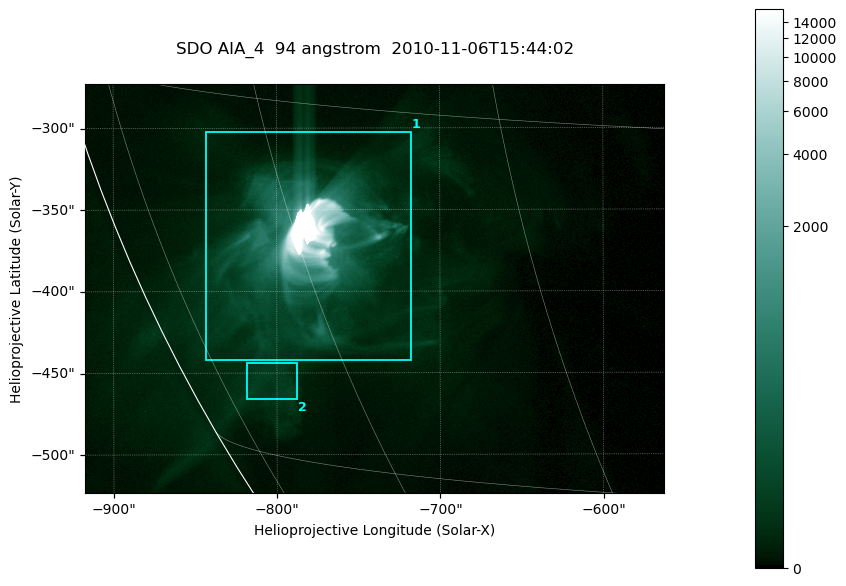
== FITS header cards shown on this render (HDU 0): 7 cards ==
TELESCOP= 'SDO     '           /
INSTRUME= 'AIA_4   '           /
WAVELNTH=                   94 /
WAVEUNIT= 'angstrom'           /
DATE-OBS= '2010-11-06T15:44:02.12' /
CTYPE1  = 'HPLN-TAN'           /
CTYPE2  = 'HPLT-TAN'           /

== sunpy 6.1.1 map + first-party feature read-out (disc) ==
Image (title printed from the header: SDO AIA_4  94 angstrom  2010-11-06T15:44:02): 591 x 417 px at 0.6 arcsec/px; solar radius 968 arcsec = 1614 px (partial field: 2.7% of the solar disc is inside the frame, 89% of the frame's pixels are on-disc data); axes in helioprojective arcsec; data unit not stated in the header (colour bar unlabelled)
Pointing: header CRPIX1/2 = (2053.81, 2042.90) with CRVAL1/2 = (0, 0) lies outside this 591 x 417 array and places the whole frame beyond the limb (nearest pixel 1.36 R_sun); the SolarSoft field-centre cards XCEN/YCEN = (-739.9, -398.3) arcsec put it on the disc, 768 arcsec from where CRPIX/CRVAL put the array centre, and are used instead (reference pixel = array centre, CRVAL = XCEN/YCEN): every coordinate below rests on XCEN/YCEN
Orientation: roll -0.138 deg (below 1 deg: not rotated)
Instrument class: DISC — disc imager (sunpy class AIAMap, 94 A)
Bright regions (active regions / flare kernels): reference = the on-disc median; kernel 5 px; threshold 5 sigma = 86.9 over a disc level ~16.2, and >= 1.15x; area >= 246 px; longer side >= 5 px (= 3 arcsec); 2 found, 2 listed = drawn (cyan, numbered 1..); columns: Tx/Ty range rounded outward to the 2 arcsec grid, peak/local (2 s.f.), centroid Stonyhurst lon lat
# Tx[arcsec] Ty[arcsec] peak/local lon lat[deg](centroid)
1 -844..-718 -444..-302 1011 -60 -21
2 -820..-788 -466..-444 8.1 -68 -27
Off-limb structures (1.02-1.3 R_sun): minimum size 123 px: none found